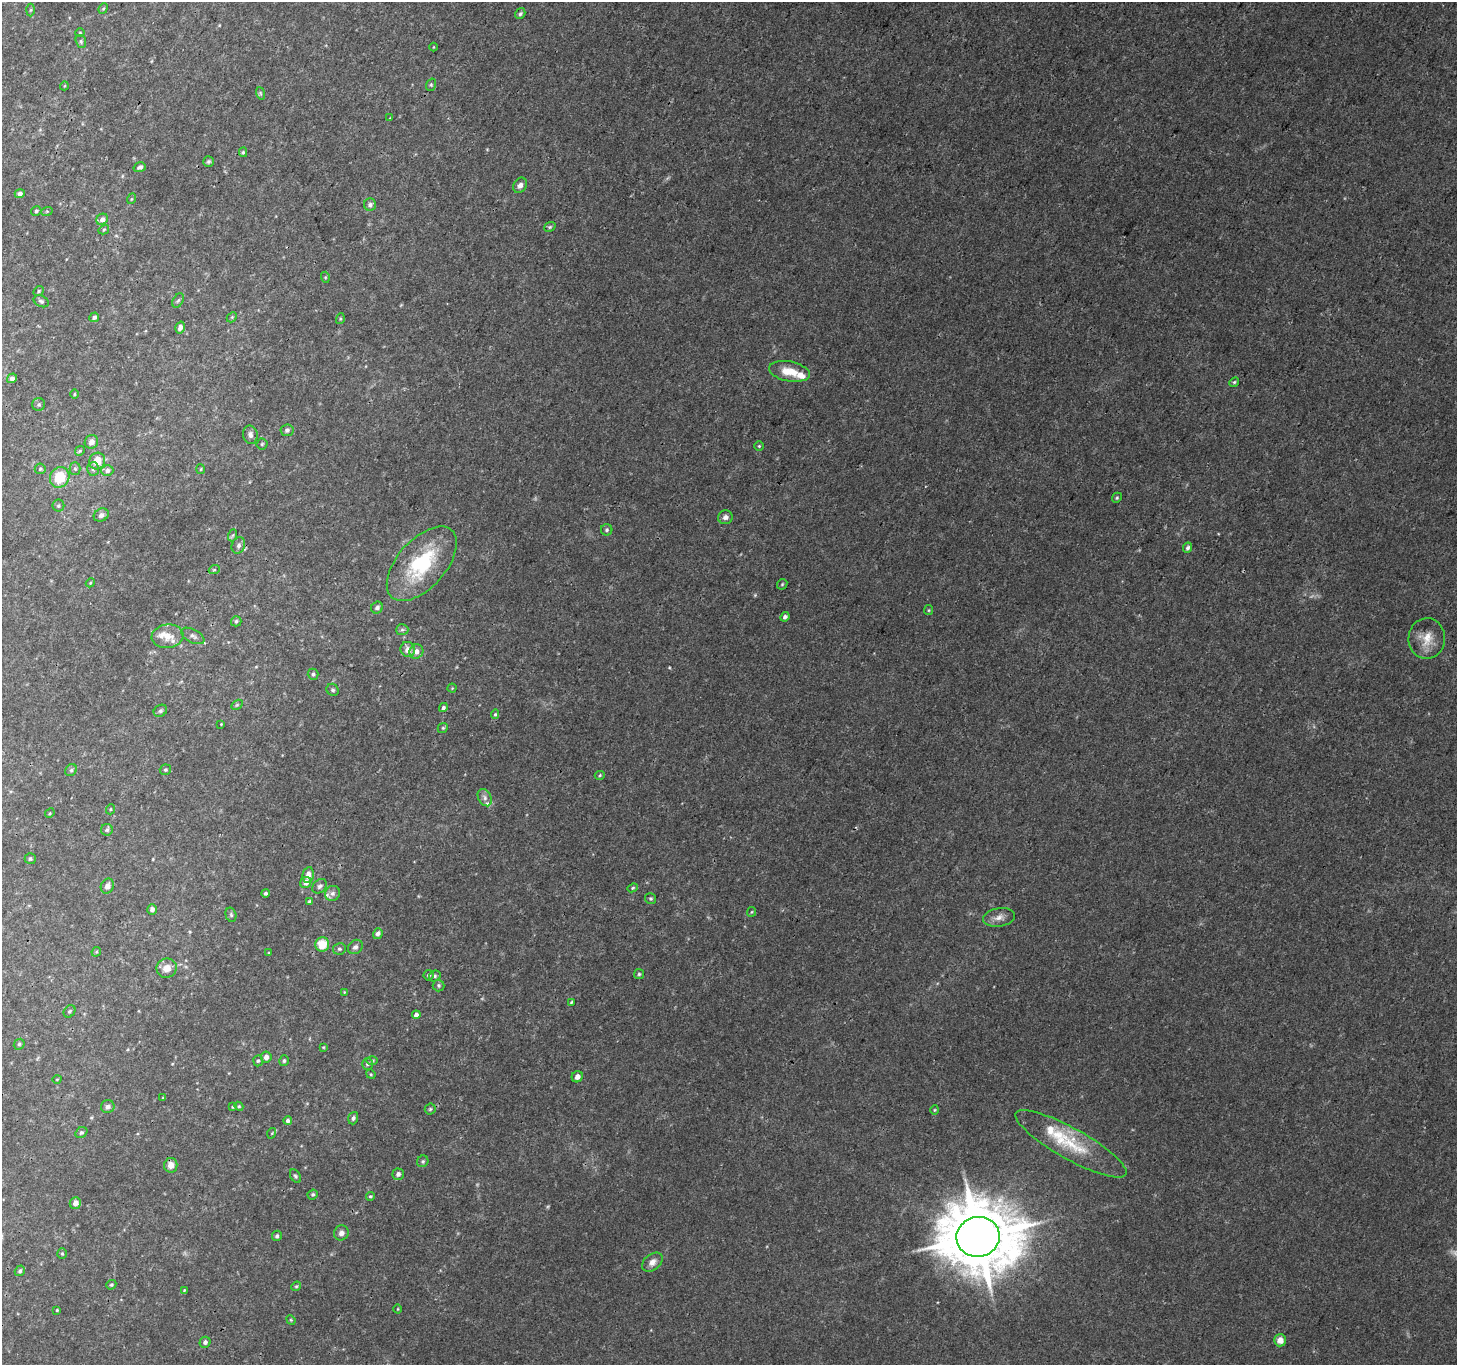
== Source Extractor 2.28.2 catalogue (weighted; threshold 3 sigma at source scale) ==
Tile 10 of 4 x 4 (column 2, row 3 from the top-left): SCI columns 1458-2912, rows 1561-2923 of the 5829 x 5913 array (HDU 1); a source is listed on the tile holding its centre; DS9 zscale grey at full resolution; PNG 1459 x 1367 px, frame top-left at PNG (2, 2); each listed source drawn as its Kron ellipse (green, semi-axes under 4 px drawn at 4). Shown black and unused: <1% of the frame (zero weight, under 3 of 4 exposures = <1% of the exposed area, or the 3 px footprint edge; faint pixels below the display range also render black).
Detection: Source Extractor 2.28.2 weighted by HDU 2 'WHT'; one run over the whole footprint, this tile lists its part. Background 0.00503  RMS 0.0022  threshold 0.0099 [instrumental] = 3 sigma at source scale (4.5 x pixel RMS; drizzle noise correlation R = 1.50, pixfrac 1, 0.0396/0.0396 arcsec/px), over >= 5 px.
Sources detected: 164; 1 too faint to see at this stretch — neither listed nor drawn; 6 inside a brighter listed object's ellipse — not listed separately; the other 157 listed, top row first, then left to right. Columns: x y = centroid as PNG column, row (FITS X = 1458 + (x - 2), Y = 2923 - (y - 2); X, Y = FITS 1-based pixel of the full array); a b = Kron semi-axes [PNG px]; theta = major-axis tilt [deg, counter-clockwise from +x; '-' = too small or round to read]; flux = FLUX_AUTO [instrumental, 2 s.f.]
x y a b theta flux
103 8 5 4 - 0.28
31 10 6 4 88 0.28
520 14 6 4 56 0.41
80 33 5 3 - 0.22
81 41 6 5 - 0.44
433 47 4 3 - 0.15
431 85 6 5 - 0.32
64 86 4 3 - 0.18
260 93 6 4 -71 0.39
390 118 3 3 - 0.15
243 152 5 4 - 0.32
209 161 5 5 - 0.36
140 167 6 4 16 0.67
520 185 8 6 59 0.97
20 194 5 4 - 0.87
131 199 5 3 - 0.21
370 205 6 6 - 0.59
36 211 5 4 - 0.39
47 211 6 3 18 0.26
102 219 6 5 - 0.98
550 227 6 4 21 0.33
104 230 6 4 30 0.27
325 277 5 3 - 0.26
39 291 6 4 39 0.27
178 300 8 5 61 0.46
41 301 8 5 -27 0.49
94 317 5 4 - 0.72
232 317 6 4 46 0.3
340 319 5 3 - 0.26
180 327 6 4 73 0.95
789 371 21 10 -10 4
12 378 5 4 - 0.72
1234 382 5 4 - 0.33
74 394 5 3 - 0.22
39 404 6 6 - 0.52
287 430 6 6 - 0.6
250 435 9 7 -79 0.95
91 442 7 6 - 1.2
262 444 5 5 - 0.33
759 446 4 4 - 0.26
80 451 5 4 - 0.34
97 461 9 7 55 3.3
40 469 5 5 - 0.36
75 469 6 5 - 0.41
93 469 7 6 - 0.59
201 469 5 3 - 0.22
107 470 6 5 - 0.9
60 477 10 9 - 6.4
1117 498 5 4 - 0.33
58 506 6 6 - 0.42
101 515 8 6 27 0.79
725 517 7 7 - 0.89
607 530 6 5 - 0.46
233 535 6 4 70 0.35
238 545 8 6 68 0.84
1188 548 5 4 - 0.62
422 564 45 24 48 17
214 570 5 3 - 0.25
90 583 4 3 - 0.21
782 584 6 4 46 0.32
377 608 6 5 - 0.77
929 610 5 4 - 0.25
785 617 5 4 - 0.72
236 621 5 5 - 0.41
402 630 6 5 - 0.43
167 636 16 12 7 3.1
193 636 13 6 -28 0.86
1427 638 20 18 87 3.9
408 649 7 7 - 1.8
416 651 7 6 - 1.3
313 674 5 5 - 0.51
452 688 4 4 - 0.21
333 690 6 5 - 0.46
237 705 6 4 31 0.31
443 707 5 4 - 0.54
160 711 7 5 31 0.47
495 714 5 4 - 0.31
221 724 2 2 - 0.15
443 728 5 4 - 0.31
71 770 6 5 - 0.46
165 770 6 5 - 0.35
600 775 5 4 - 0.28
485 798 9 6 -62 0.92
111 809 5 3 - 0.21
50 813 5 4 - 0.25
107 830 6 6 - 0.48
30 859 5 5 - 0.36
308 875 8 5 81 1.7
306 882 6 5 - 1.5
107 886 8 6 63 1.1
320 886 8 6 44 0.57
633 888 5 4 - 0.29
265 893 4 4 - 0.42
332 893 8 7 - 0.82
651 899 5 5 - 0.38
310 902 4 3 - 0.57
152 909 5 4 - 0.75
752 912 5 4 - 0.24
231 915 7 5 -74 0.43
999 917 16 9 8 1.6
378 934 5 5 - 0.87
322 944 7 7 - 4.1
355 947 8 6 41 0.73
339 949 6 6 - 0.46
96 952 5 4 - 0.27
269 953 4 4 - 0.21
167 968 10 9 - 2
639 974 5 5 - 0.35
429 975 5 5 - 0.53
435 976 6 5 - 0.44
439 985 6 6 - 0.43
344 992 4 3 - 0.19
571 1002 4 3 - 0.25
69 1011 7 5 52 0.37
416 1015 4 4 - 0.98
19 1044 6 5 - 0.32
323 1047 3 3 - 0.18
266 1057 5 5 - 1.1
372 1060 6 4 0 0.32
258 1061 5 5 - 0.38
284 1061 5 4 - 0.4
367 1064 6 5 - 0.52
371 1074 5 4 - 0.24
577 1077 6 5 - 1.1
57 1079 4 3 - 0.17
163 1098 3 3 - 0.22
239 1106 4 4 - 0.28
108 1107 7 6 - 0.7
233 1107 4 3 - 0.23
430 1109 5 5 - 0.32
935 1110 4 4 - 0.25
353 1118 6 4 71 0.51
288 1120 4 4 - 0.6
81 1133 6 5 - 0.48
272 1133 5 3 - 0.22
1071 1144 63 15 -29 11
423 1161 6 5 - 0.42
171 1165 7 6 - 1.8
398 1174 5 5 - 0.81
295 1176 7 4 -59 0.43
313 1194 5 5 - 0.38
370 1196 4 4 - 0.32
75 1203 6 5 - 1.4
341 1233 8 7 - 0.97
277 1236 5 5 - 0.5
978 1237 22 20 8 2000
62 1254 5 4 - 0.27
652 1262 11 8 39 1.5
20 1271 5 4 - 0.44
111 1285 5 4 - 0.39
296 1286 5 4 - 0.31
184 1290 4 3 - 0.18
398 1309 4 3 - 0.17
57 1310 3 3 - 0.22
291 1320 5 4 - 0.24
1280 1340 6 6 - 1.9
205 1342 6 5 - 0.67